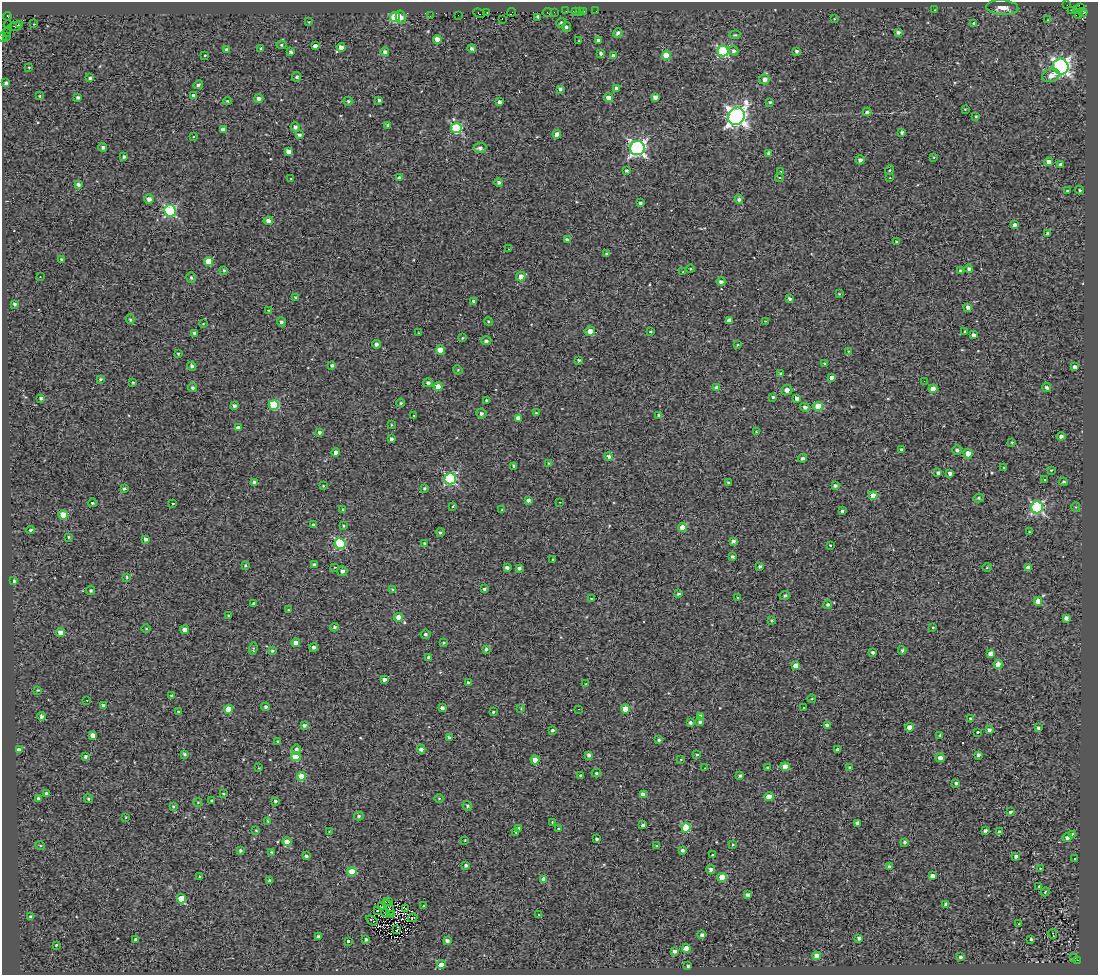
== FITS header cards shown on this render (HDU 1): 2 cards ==
NAXIS1  =                 1096
NAXIS2  =                  973

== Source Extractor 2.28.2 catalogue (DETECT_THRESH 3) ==
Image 1096 x 973 px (HDU 1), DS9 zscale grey, 1 PNG px = 1 image px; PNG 1100 x 977 px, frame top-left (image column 1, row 973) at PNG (2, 2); each listed source drawn as its Kron ellipse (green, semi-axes under 4 px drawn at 4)
Background 0.227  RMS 1.4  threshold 4.17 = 3 sigma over >= 5 px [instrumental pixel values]
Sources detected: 440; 1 with non-positive FLUX_AUTO (blend fragments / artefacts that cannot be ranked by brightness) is neither listed nor drawn; the other 439 listed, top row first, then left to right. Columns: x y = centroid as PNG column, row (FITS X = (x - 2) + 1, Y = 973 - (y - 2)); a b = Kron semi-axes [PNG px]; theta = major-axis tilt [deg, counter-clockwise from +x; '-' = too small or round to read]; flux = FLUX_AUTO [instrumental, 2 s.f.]
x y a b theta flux
1067 5 2 2 - 230
1002 7 16 7 -3 880
1081 7 2 2 - 130
1077 9 3 3 - 1800
935 10 3 3 - 63
1071 10 3 2 - 140
566 11 2 2 - 130
579 11 3 3 - 120
584 11 3 2 - 100
596 11 2 2 - 46
512 12 4 2 - 470
547 12 4 2 - 340
554 12 2 2 - 240
575 12 3 2 - 360
1083 12 4 2 - 240
479 13 6 3 -22 930
487 13 3 2 - 78
458 15 3 2 - 140
1079 15 2 2 - 210
7 16 4 3 - 450
430 16 2 2 - 330
395 17 5 5 - 6200
401 17 6 5 - 390
538 17 4 3 - 410
502 19 3 2 - 470
834 19 3 2 - 63
1048 20 3 2 - 63
309 22 3 3 - 58
561 23 5 4 - 170
974 23 4 3 - 260
8 24 4 2 - 100
20 24 2 2 - 630
33 24 3 2 - 130
15 26 6 3 4 400
566 27 5 4 - 200
6 32 3 2 - 160
898 32 4 4 - 240
618 33 5 4 - 270
735 35 5 4 - 100
6 36 2 2 - 2600
2 37 5 2 - 1100
437 39 4 4 - 610
598 40 3 3 - 160
579 41 3 2 - 53
281 45 5 4 - 130
315 46 4 3 - 5300
341 47 4 4 - 650
261 48 4 3 - 580
472 49 4 4 - 200
226 50 4 4 - 270
723 51 5 5 - 9200
733 51 5 4 - 270
796 51 4 3 - 190
291 52 4 3 - 210
385 52 4 4 - 350
601 53 4 3 - 220
205 55 3 2 - 100
666 55 4 4 - 2700
613 56 4 4 - 490
29 67 4 2 - 71
1061 67 8 7 - 26000
1051 76 9 6 18 570
297 77 4 4 - 180
90 78 4 3 - 170
764 79 5 5 - 610
6 83 4 4 - 230
198 85 5 4 - 200
560 89 3 3 - 180
617 89 4 4 - 630
194 95 4 3 - 430
39 96 3 2 - 97
655 97 4 4 - 400
78 98 4 3 - 200
259 98 4 4 - 320
609 98 4 4 - 890
379 100 3 3 - 190
227 101 4 3 - 100
348 101 4 4 - 140
499 102 4 3 - 250
770 102 4 4 - 130
965 109 2 2 - 57
867 112 4 4 - 200
736 116 9 8 - 51000
976 116 4 3 - 84
388 125 4 4 - 140
295 127 5 4 - 230
456 128 5 5 - 7100
223 130 4 4 - 790
902 132 3 3 - 190
557 134 4 4 - 810
299 135 4 3 - 230
193 137 3 3 - 270
103 147 4 4 - 230
480 148 6 5 - 280
637 148 7 7 - 28000
288 151 4 4 - 510
769 153 4 3 - 260
124 157 3 3 - 160
934 157 3 3 - 71
860 160 4 4 - 270
1048 162 4 4 - 510
1060 164 3 3 - 130
890 170 5 3 - 83
626 171 4 4 - 180
780 172 3 2 - 87
779 177 4 3 - 79
399 178 4 3 - 280
890 178 3 2 - 170
291 179 3 3 - 220
499 182 4 4 - 210
78 184 4 3 - 250
1067 190 3 2 - 60
1079 190 4 3 - 120
149 199 4 4 - 500
739 199 4 4 - 230
640 203 4 3 - 210
170 211 6 5 - 9500
268 221 4 4 - 440
1014 225 3 3 - 270
1048 233 3 3 - 240
567 240 4 4 - 290
896 242 3 3 - 91
508 249 3 2 - 65
607 254 3 3 - 190
62 259 3 3 - 160
208 261 4 4 - 1800
691 269 4 3 - 72
969 269 4 4 - 230
224 270 3 3 - 150
960 270 3 3 - 100
683 272 3 2 - 72
40 277 2 2 - 77
191 277 5 4 - 180
521 277 5 4 - 650
721 282 4 4 - 310
839 294 3 2 - 74
295 298 4 4 - 180
790 299 3 3 - 170
474 301 4 4 - 310
14 304 3 3 - 180
968 307 4 4 - 480
268 310 3 2 - 54
130 319 5 4 - 140
729 320 4 4 - 370
488 321 4 3 - 91
765 321 2 2 - 49
281 322 4 4 - 210
203 324 4 2 - 59
590 331 5 4 - 690
965 331 3 2 - 120
650 332 3 2 - 110
195 333 3 3 - 190
419 333 3 2 - 64
974 335 4 3 - 270
462 338 4 3 - 83
486 341 5 4 - 240
376 344 4 4 - 280
738 345 4 3 - 79
440 350 4 4 - 1500
848 351 4 3 - 73
178 354 4 3 - 81
579 360 3 3 - 140
825 363 3 2 - 97
332 365 3 3 - 200
192 366 4 4 - 220
1075 367 4 3 - 290
458 370 5 4 - 90
780 374 4 3 - 190
832 377 4 3 - 370
100 379 4 3 - 130
924 381 3 2 - 45
133 382 3 3 - 100
428 383 5 4 - 230
438 386 4 4 - 1100
1047 387 4 4 - 230
192 388 4 4 - 190
717 388 4 4 - 670
933 389 4 4 - 930
787 390 5 5 - 440
773 397 4 4 - 180
41 398 3 3 - 200
797 398 4 4 - 330
486 400 3 3 - 380
401 403 4 3 - 100
274 405 5 5 - 5400
234 406 4 4 - 240
818 406 4 4 - 2900
805 407 5 4 - 250
536 413 4 3 - 95
481 414 5 5 - 240
413 415 3 2 - 190
659 415 4 3 - 230
518 418 4 4 - 590
391 425 3 2 - 79
238 428 4 3 - 430
319 432 3 3 - 200
756 432 3 3 - 89
1061 436 4 4 - 310
391 439 4 3 - 230
1012 442 3 3 - 86
901 449 3 3 - 160
957 450 5 5 - 220
336 452 4 4 - 720
968 454 5 4 - 1100
609 456 4 4 - 270
802 458 4 4 - 230
548 463 4 2 - 66
514 466 4 3 - 260
1004 468 3 2 - 73
1051 470 3 2 - 70
938 473 4 3 - 230
950 473 4 3 - 310
450 479 6 5 - 11000
1044 479 3 2 - 87
254 482 4 3 - 250
728 482 4 3 - 98
1064 482 4 3 - 130
323 486 3 3 - 82
835 486 4 3 - 240
124 488 3 3 - 140
424 488 3 3 - 120
873 495 4 4 - 1400
979 498 5 4 - 150
528 500 4 3 - 280
560 502 2 2 - 61
92 503 4 3 - 180
172 503 3 3 - 380
453 506 3 2 - 70
1037 507 6 6 - 13000
1076 507 4 4 - 93
343 510 4 3 - 150
502 510 4 3 - 81
842 511 4 3 - 860
63 515 4 4 - 1700
313 525 3 2 - 90
343 526 3 2 - 89
682 527 4 4 - 1300
30 530 4 3 - 160
440 532 4 4 - 140
1029 532 3 2 - 80
68 537 3 3 - 110
146 539 4 3 - 270
733 541 4 3 - 270
340 543 5 5 - 8600
425 544 4 4 - 190
830 545 3 3 - 99
732 557 3 3 - 210
553 560 3 3 - 240
314 565 3 3 - 240
246 566 4 4 - 130
760 566 3 3 - 150
334 567 3 2 - 200
507 568 4 3 - 260
519 568 4 3 - 210
987 568 4 3 - 78
1028 568 4 4 - 540
342 571 5 5 - 320
127 577 4 4 - 110
13 581 3 3 - 290
393 589 4 4 - 140
484 589 3 3 - 170
91 591 4 4 - 140
678 594 4 3 - 170
785 596 5 4 - 170
738 597 3 3 - 120
591 598 3 2 - 53
1038 601 4 4 - 1300
254 603 3 3 - 200
828 604 4 4 - 180
288 610 4 2 - 69
229 616 3 3 - 120
399 617 4 4 - 1200
1066 618 4 3 - 340
772 620 4 3 - 75
334 627 4 4 - 190
933 627 2 2 - 88
146 629 4 3 - 86
185 630 4 4 - 580
60 633 4 4 - 820
425 634 5 4 - 170
296 643 4 4 - 520
444 643 3 3 - 97
314 647 4 4 - 270
253 649 6 4 81 130
486 649 4 3 - 150
902 650 4 3 - 160
272 651 3 3 - 150
873 652 3 3 - 220
990 653 4 4 - 560
429 657 3 3 - 210
998 664 4 4 - 1200
796 666 4 4 - 870
384 680 4 3 - 410
468 682 3 3 - 160
586 684 3 3 - 120
38 690 4 3 - 120
171 695 3 2 - 89
812 698 4 3 - 76
87 700 3 2 - 140
103 705 3 3 - 160
266 707 4 4 - 190
803 707 2 2 - 90
442 708 3 3 - 240
521 708 3 3 - 77
229 709 4 4 - 1800
579 709 2 2 - 52
625 709 4 4 - 2100
178 711 3 2 - 110
493 712 3 3 - 90
42 716 4 4 - 260
700 716 4 4 - 240
970 719 4 4 - 220
700 722 4 4 - 220
690 723 3 3 - 210
304 725 4 3 - 200
827 725 4 3 - 230
909 727 4 4 - 720
1038 728 4 3 - 210
552 730 3 3 - 200
989 730 3 3 - 220
977 732 3 3 - 400
93 735 4 4 - 710
940 735 4 4 - 120
449 737 3 3 - 210
659 740 3 3 - 150
278 742 3 3 - 200
296 749 5 4 - 270
421 749 4 4 - 300
19 750 4 4 - 550
838 750 3 3 - 320
184 754 4 3 - 140
589 755 4 4 - 250
697 755 4 3 - 100
978 755 4 3 - 280
296 756 5 4 - 3000
86 757 3 3 - 200
940 758 4 4 - 530
681 759 3 2 - 61
535 760 4 4 - 870
785 767 4 4 - 1200
259 768 2 2 - 63
705 768 2 2 - 52
767 768 3 3 - 100
849 768 4 4 - 210
596 773 5 4 - 150
301 776 4 4 - 1800
581 776 3 3 - 190
740 776 4 3 - 220
956 783 3 3 - 190
223 793 4 2 - 71
47 794 3 3 - 310
643 795 4 4 - 790
769 797 4 4 - 1600
38 798 3 3 - 180
439 798 4 3 - 66
88 799 4 4 - 120
212 801 4 3 - 180
275 801 3 3 - 140
198 802 4 3 - 68
173 806 3 3 - 100
467 806 5 4 - 140
1010 812 3 3 - 190
359 816 5 4 - 140
126 817 4 2 - 65
268 821 4 3 - 98
552 822 2 2 - 56
857 823 4 4 - 270
643 825 3 3 - 210
518 828 3 3 - 140
686 828 5 4 - 3500
559 829 3 3 - 170
256 830 3 3 - 72
985 831 3 3 - 260
329 832 3 2 - 63
516 832 3 2 - 77
999 832 4 4 - 260
1072 834 4 4 - 120
1067 837 4 4 - 310
597 839 3 3 - 180
465 840 3 2 - 54
287 842 4 4 - 1400
905 842 3 3 - 200
733 844 3 3 - 91
40 845 5 3 - 80
657 845 4 2 - 81
240 850 4 4 - 160
682 850 3 3 - 260
271 852 4 3 - 120
712 855 3 3 - 430
306 856 3 3 - 170
1016 856 3 3 - 240
1075 858 3 2 - 210
466 865 3 3 - 200
889 867 4 4 - 230
1040 868 3 2 - 47
711 869 4 4 - 270
352 871 4 4 - 2900
932 876 4 4 - 430
200 877 3 3 - 140
722 877 4 4 - 2500
544 879 4 4 - 670
270 880 3 3 - 140
1039 887 3 2 - 100
1045 892 4 3 - 76
747 895 4 3 - 280
181 899 5 4 - 2300
389 901 2 2 - 77
945 904 4 3 - 220
424 906 3 3 - 300
381 907 4 2 - 120
389 908 9 2 -63 53
405 908 3 2 - 80
378 910 3 2 - 79
385 912 4 2 - 45
390 914 3 2 - 52
539 914 3 2 - 81
30 917 3 3 - 180
413 918 5 2 - 120
372 920 6 2 -35 75
1019 924 4 2 - 460
397 930 3 2 - 34
1053 934 5 2 - 97
702 935 4 4 - 340
318 936 4 4 - 220
859 938 3 3 - 220
136 939 4 3 - 280
366 939 4 3 - 190
1031 939 3 3 - 120
348 941 3 3 - 830
447 941 4 3 - 250
56 945 3 2 - 110
686 948 4 4 - 1300
675 951 4 4 - 310
817 956 4 4 - 800
960 957 4 3 - 200
1073 958 3 2 - 260
1078 960 3 2 - 100
441 965 4 4 - 1200
688 966 3 3 - 170
At the frame edge (FLAGS 8, measured only in part): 1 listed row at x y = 2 37
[1 non-positive-flux detection neither listed nor drawn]